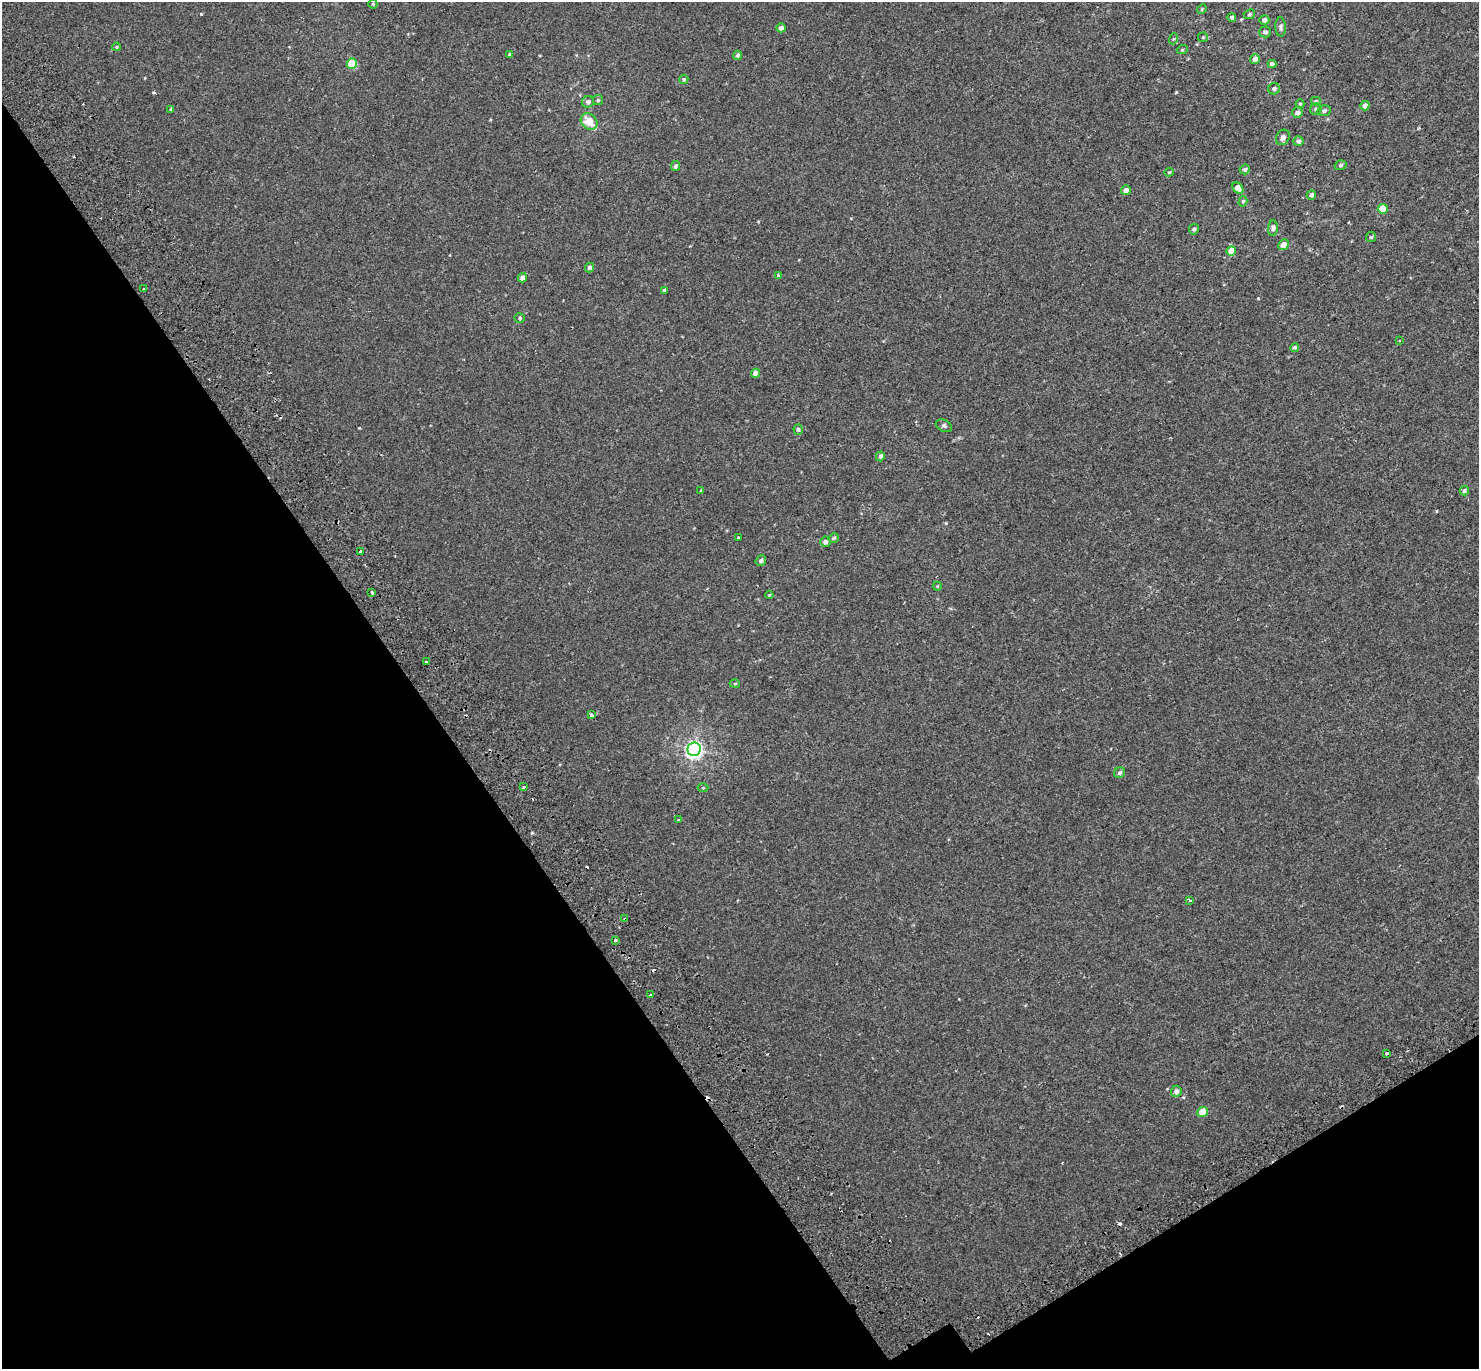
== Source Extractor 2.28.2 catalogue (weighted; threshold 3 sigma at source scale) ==
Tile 14 of 4 x 4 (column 2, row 4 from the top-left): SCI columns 1556-3032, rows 233-1599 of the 6079 x 5979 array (HDU 1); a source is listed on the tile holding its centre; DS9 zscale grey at full resolution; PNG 1481 x 1371 px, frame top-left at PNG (2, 2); each listed source drawn as its Kron ellipse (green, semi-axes under 4 px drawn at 4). Shown black and unused: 33% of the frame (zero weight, under 2 of 3 exposures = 5% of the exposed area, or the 3 px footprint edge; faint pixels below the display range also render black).
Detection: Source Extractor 2.28.2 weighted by HDU 2 'WHT'; one run over the whole footprint, this tile lists its part. Background 0.00379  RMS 0.0027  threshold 0.012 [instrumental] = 3 sigma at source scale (4.5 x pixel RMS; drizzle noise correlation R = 1.50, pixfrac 1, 0.0396/0.0396 arcsec/px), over >= 5 px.
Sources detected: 88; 6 cosmic-ray / hot-pixel residue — neither listed nor drawn; the other 82 listed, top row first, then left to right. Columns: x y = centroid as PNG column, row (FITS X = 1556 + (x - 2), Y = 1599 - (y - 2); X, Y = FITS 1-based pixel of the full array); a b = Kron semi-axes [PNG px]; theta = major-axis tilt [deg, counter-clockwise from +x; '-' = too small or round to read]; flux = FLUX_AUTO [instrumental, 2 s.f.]
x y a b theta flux
373 4 4 4 - 0.31
1202 9 5 4 - 0.28
1249 14 6 4 22 0.37
1232 17 4 4 - 0.56
1264 20 5 4 - 1.1
1281 27 9 5 -88 0.65
781 28 5 4 - 0.83
1265 32 6 5 - 0.6
1203 37 5 5 - 0.3
1173 39 5 3 - 0.27
117 47 4 3 - 0.33
1182 50 5 3 - 0.25
509 54 4 4 - 0.22
738 55 4 4 - 0.59
1255 59 5 4 - 1.2
352 63 5 5 - 8.8
1272 64 4 4 - 0.72
684 79 5 4 - 0.36
1274 89 6 5 - 0.6
598 100 5 5 - 0.37
1316 101 5 4 - 0.31
588 102 6 5 - 0.73
1300 104 4 4 - 0.25
1365 106 5 4 - 1.2
171 109 4 3 - 0.28
1316 109 6 5 - 0.64
1324 111 7 5 12 0.56
1297 112 5 5 - 1
589 121 9 7 -44 3.9
1283 137 8 6 59 0.94
1298 141 5 4 - 0.77
1341 165 6 4 18 0.43
675 166 5 4 - 0.54
1245 169 5 5 - 0.49
1169 172 4 4 - 0.26
1238 188 6 4 -48 2.7
1126 190 5 5 - 1.2
1311 195 5 4 - 0.73
1243 201 5 4 - 0.34
1383 209 5 5 - 5.8
1273 228 8 5 86 0.61
1194 229 5 4 - 0.53
1371 237 5 5 - 0.39
1283 245 5 5 - 2
1231 251 5 4 - 3.5
590 267 5 4 - 0.65
778 276 3 3 - 1.1
522 278 5 4 - 1.2
144 289 3 3 - 0.3
664 290 4 3 - 0.4
520 318 5 4 - 0.35
1399 341 3 3 - 0.45
1295 347 4 4 - 0.39
755 373 4 4 - 1.5
944 426 8 6 -26 0.56
798 429 5 5 - 0.44
880 456 5 4 - 0.64
701 490 3 3 - 0.2
1464 491 5 4 - 0.54
739 538 3 3 - 0.59
834 538 5 4 - 0.42
825 542 5 5 - 0.8
360 552 3 3 - 2.8
761 560 5 4 - 0.65
937 586 4 4 - 0.22
372 592 3 3 - 1
769 595 4 4 - 0.23
427 662 3 2 - 0.46
735 684 5 3 - 0.23
591 715 3 3 - 0.94
694 749 7 6 - 91
1120 773 6 5 - 0.57
524 787 3 3 - 1.7
703 788 5 3 - 0.23
678 820 3 3 - 0.34
1190 901 3 3 - 1.7
625 919 3 3 - 3.9
615 940 3 3 - 0.93
651 995 3 3 - 0.61
1386 1053 3 2 - 0.7
1176 1091 6 5 - 0.91
1202 1112 5 5 - 4.1
Overlapping masked pixels (flux is a lower limit): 1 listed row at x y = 625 919